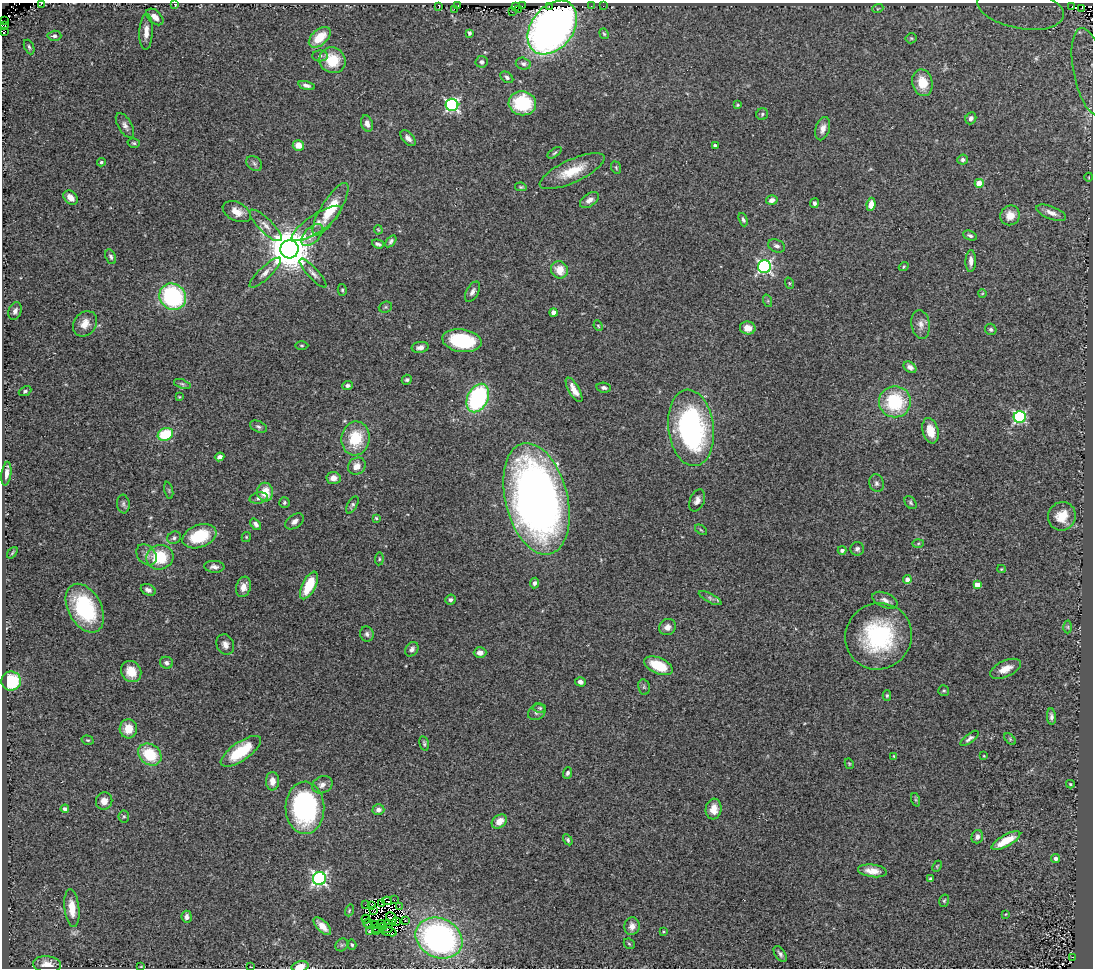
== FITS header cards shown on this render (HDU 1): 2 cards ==
NAXIS1  =                 1091
NAXIS2  =                  966

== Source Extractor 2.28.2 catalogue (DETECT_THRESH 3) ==
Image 1091 x 966 px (HDU 1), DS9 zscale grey, 1 PNG px = 1 image px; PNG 1095 x 970 px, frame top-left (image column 1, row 966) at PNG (2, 3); each listed source drawn as its Kron ellipse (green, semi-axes under 4 px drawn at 4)
Background 0.0816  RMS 0.018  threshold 0.0528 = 3 sigma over >= 5 px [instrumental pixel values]
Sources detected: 255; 10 with non-positive FLUX_AUTO (blend fragments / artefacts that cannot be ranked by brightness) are neither listed nor drawn; the other 245 listed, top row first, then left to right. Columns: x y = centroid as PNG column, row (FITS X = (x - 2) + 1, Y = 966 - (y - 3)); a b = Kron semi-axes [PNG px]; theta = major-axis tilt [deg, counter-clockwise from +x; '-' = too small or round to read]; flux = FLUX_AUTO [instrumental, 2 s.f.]
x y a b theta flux
41 4 2 2 - 43
174 4 3 2 - 5.2
458 5 3 2 - 150
515 6 3 3 - 16
522 6 2 2 - 18
549 6 3 2 - 48
591 6 2 2 - 2.3
603 6 2 2 - 0.64
1072 6 3 2 - 5.3
439 7 3 2 - 2.3
878 8 6 3 20 1.4
1020 8 44 20 -11 47
1081 8 3 2 - 3.6
454 9 2 2 - 130
518 9 2 2 - 50
512 12 3 2 - 1.3
155 17 10 6 -43 8.7
3 21 3 2 - 65
3 25 3 2 - 67
552 27 30 21 51 500
5 32 3 2 - 18
146 32 18 7 87 11
469 33 4 3 - 2.9
604 34 5 4 - 1.8
54 36 7 5 2 3.1
320 37 13 7 42 29
911 38 5 5 - 1.7
29 47 8 5 -67 2.7
320 56 7 5 0 2.7
332 60 13 12 - 38
482 62 6 6 - 3.3
523 64 7 6 - 3.6
1090 72 44 16 -78 32
507 77 7 5 -38 3.5
922 83 13 10 -77 24
306 85 8 4 -15 4
522 103 14 12 -11 68
452 105 6 6 - 230
738 105 4 3 - 1.4
762 114 6 5 - 2
971 118 6 5 - 4.3
367 124 8 5 -73 6.1
125 126 14 7 -60 5.7
823 129 12 7 74 7.4
408 138 9 5 -46 5.1
134 143 6 4 -16 2
298 145 6 5 - 13
715 146 3 3 - 4.4
555 153 8 4 36 2.1
963 160 5 5 - 3.2
101 162 4 4 - 2
254 163 9 6 -40 3.5
616 168 6 4 -69 1.7
572 171 35 11 25 34
1089 177 4 3 - 0.86
979 183 4 4 - 29
521 187 6 4 -9 1.7
71 198 8 6 -43 9.1
589 200 10 6 36 7.1
772 200 6 5 - 6.5
814 203 5 4 - 2.5
871 204 6 4 82 10
330 209 30 9 58 40
237 212 15 9 -26 13
1051 213 16 6 -22 8.2
1010 215 10 9 - 13
743 220 7 4 -70 2.8
316 223 29 9 33 15
266 225 21 7 -45 9.4
378 230 5 3 - 1.3
312 235 13 7 46 11
970 236 7 4 -21 2.9
391 241 7 4 53 2.8
378 244 6 3 -19 3.2
777 246 9 6 -24 4.1
289 249 9 9 - 4800
111 257 8 5 -68 3
971 261 11 5 88 6.3
764 266 6 6 - 250
904 267 5 4 - 1.4
559 270 9 8 - 18
265 273 21 6 44 7.8
313 273 19 5 -48 6.1
789 283 6 4 -71 1.4
342 290 6 4 -75 1.7
472 292 11 6 60 4.9
982 294 4 3 - 0.94
173 297 14 12 -40 150
768 301 6 4 -72 1.8
385 307 7 5 22 1.9
15 311 9 6 70 4.7
554 313 4 4 - 11
85 324 13 11 53 12
921 324 15 9 -81 7.8
598 326 5 4 - 1.5
748 328 8 6 -10 11
991 329 6 5 - 2.6
462 341 20 11 -8 80
302 345 7 3 -1 1.5
420 347 8 5 9 5.8
910 367 7 5 -35 5.2
407 380 5 4 - 2.1
182 384 8 4 -19 2.2
348 386 5 4 - 3
604 388 7 5 -8 3.2
574 390 14 5 -60 11
25 391 6 4 24 2.4
179 397 3 3 - 1
478 398 15 10 63 160
895 402 16 15 - 76
1020 417 6 6 - 170
258 427 9 5 -24 3
691 428 38 23 -83 260
930 431 13 7 -75 18
165 434 8 6 21 46
356 438 17 14 83 44
220 457 5 4 - 4.7
357 466 9 8 - 9.8
6 474 12 4 82 7.3
333 478 7 6 - 9
876 483 9 7 -77 4
169 490 8 3 -77 1.5
265 492 9 8 - 23
259 498 9 5 13 3.9
536 499 57 31 -76 820
697 500 11 7 67 6.6
284 502 5 5 - 2.1
910 503 7 5 -53 2.2
123 504 9 6 -84 3.5
352 505 9 5 60 2.6
1062 516 14 13 - 21
376 518 4 4 - 1.5
294 521 10 6 35 5.5
256 524 6 4 -50 4.3
701 530 7 3 -36 1.4
199 536 17 11 20 52
246 537 5 4 - 1.5
174 538 7 6 - 3
918 543 6 4 2 1.7
857 549 7 6 - 3.4
842 550 4 4 - 4.2
12 553 6 3 50 1.6
146 555 12 9 -50 6.2
160 557 14 12 16 50
379 559 6 4 83 1.8
214 567 10 6 -3 4.9
1001 569 4 3 - 1.2
907 579 4 4 - 7.4
535 583 5 4 - 4.3
309 585 15 6 64 36
977 585 4 4 - 14
243 587 10 7 73 9.1
148 590 8 5 -26 4.9
710 598 12 4 -27 4.7
450 600 5 5 - 2.8
885 600 13 7 -23 6.5
85 608 26 16 -61 94
667 627 9 7 30 6.7
1068 627 6 4 -89 1.9
367 634 7 7 - 3.7
878 636 34 32 45 140
225 645 10 8 -65 6.6
412 649 8 6 52 4.5
480 653 6 5 - 8.8
166 663 6 6 - 3.6
658 666 15 8 -24 36
1006 669 16 8 25 14
131 672 11 9 -55 19
11 681 10 9 - 48
580 682 5 4 - 4.8
644 687 8 6 -79 2.7
944 691 5 5 - 1.9
887 696 5 4 - 1.8
540 708 6 5 - 2
537 712 9 7 33 4
1051 717 8 4 -85 3.8
128 729 9 9 - 16
969 738 11 4 38 3.9
1010 739 7 4 -47 1.7
88 740 6 4 -18 1.9
424 743 7 3 -77 2.1
241 751 23 9 35 50
150 754 12 10 -36 48
894 756 4 3 - 1.1
984 756 3 2 - 0.9
849 764 5 4 - 1.4
567 773 6 4 67 3.1
272 781 9 6 -90 10
1070 784 4 3 - 1.6
322 785 10 8 24 7.6
916 800 7 4 -71 1.8
104 801 8 8 - 9.5
305 808 26 19 -89 200
65 809 4 4 - 4.6
714 809 10 8 83 14
378 810 6 5 - 6.2
124 816 6 5 - 2
499 822 8 6 37 13
977 837 7 5 72 4.8
568 840 6 4 -59 2.3
1006 841 16 5 29 29
1055 858 4 4 - 4.8
937 866 6 3 65 1.3
872 871 14 6 -6 12
319 879 6 6 - 280
930 879 4 3 - 1.7
394 900 2 2 - 1
387 901 5 2 - 0.71
944 901 6 5 - 1.9
382 904 3 2 - 1.7
366 905 2 2 - 1.8
372 905 4 3 - 1.1
400 907 2 2 - 0.41
72 908 19 7 -84 17
349 910 6 3 71 1.2
373 911 4 2 - 1.6
1005 914 4 4 - 1
187 917 6 5 - 3.8
391 918 6 4 -63 6.3
366 919 4 2 - 1.6
397 921 3 2 - 2.7
405 921 3 2 - 3.2
368 923 5 2 - 3.2
382 923 3 2 - 0.84
388 923 3 2 - 0.35
374 924 2 2 - 2.4
322 926 11 5 -46 11
383 926 4 2 - 3.1
632 926 9 7 78 7.1
388 928 5 3 - 0.5
375 929 3 2 - 1.2
369 931 3 2 - 0.98
376 931 2 2 - 0.15
663 931 4 3 - 1.1
389 932 8 4 -15 0.81
439 938 24 19 -26 330
629 944 6 4 -43 1.5
342 945 7 5 45 2.6
352 945 5 4 - 1.6
780 954 9 5 -56 3.4
1072 957 3 2 - 6.4
47 964 14 8 -5 13
141 966 4 2 - 0.78
300 966 9 5 12 13
251 967 3 2 - 0.67
At the frame edge (FLAGS 8, measured only in part): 7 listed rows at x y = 41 4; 174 4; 3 21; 3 25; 5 32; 1090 72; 300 966
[10 non-positive-flux detections neither listed nor drawn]